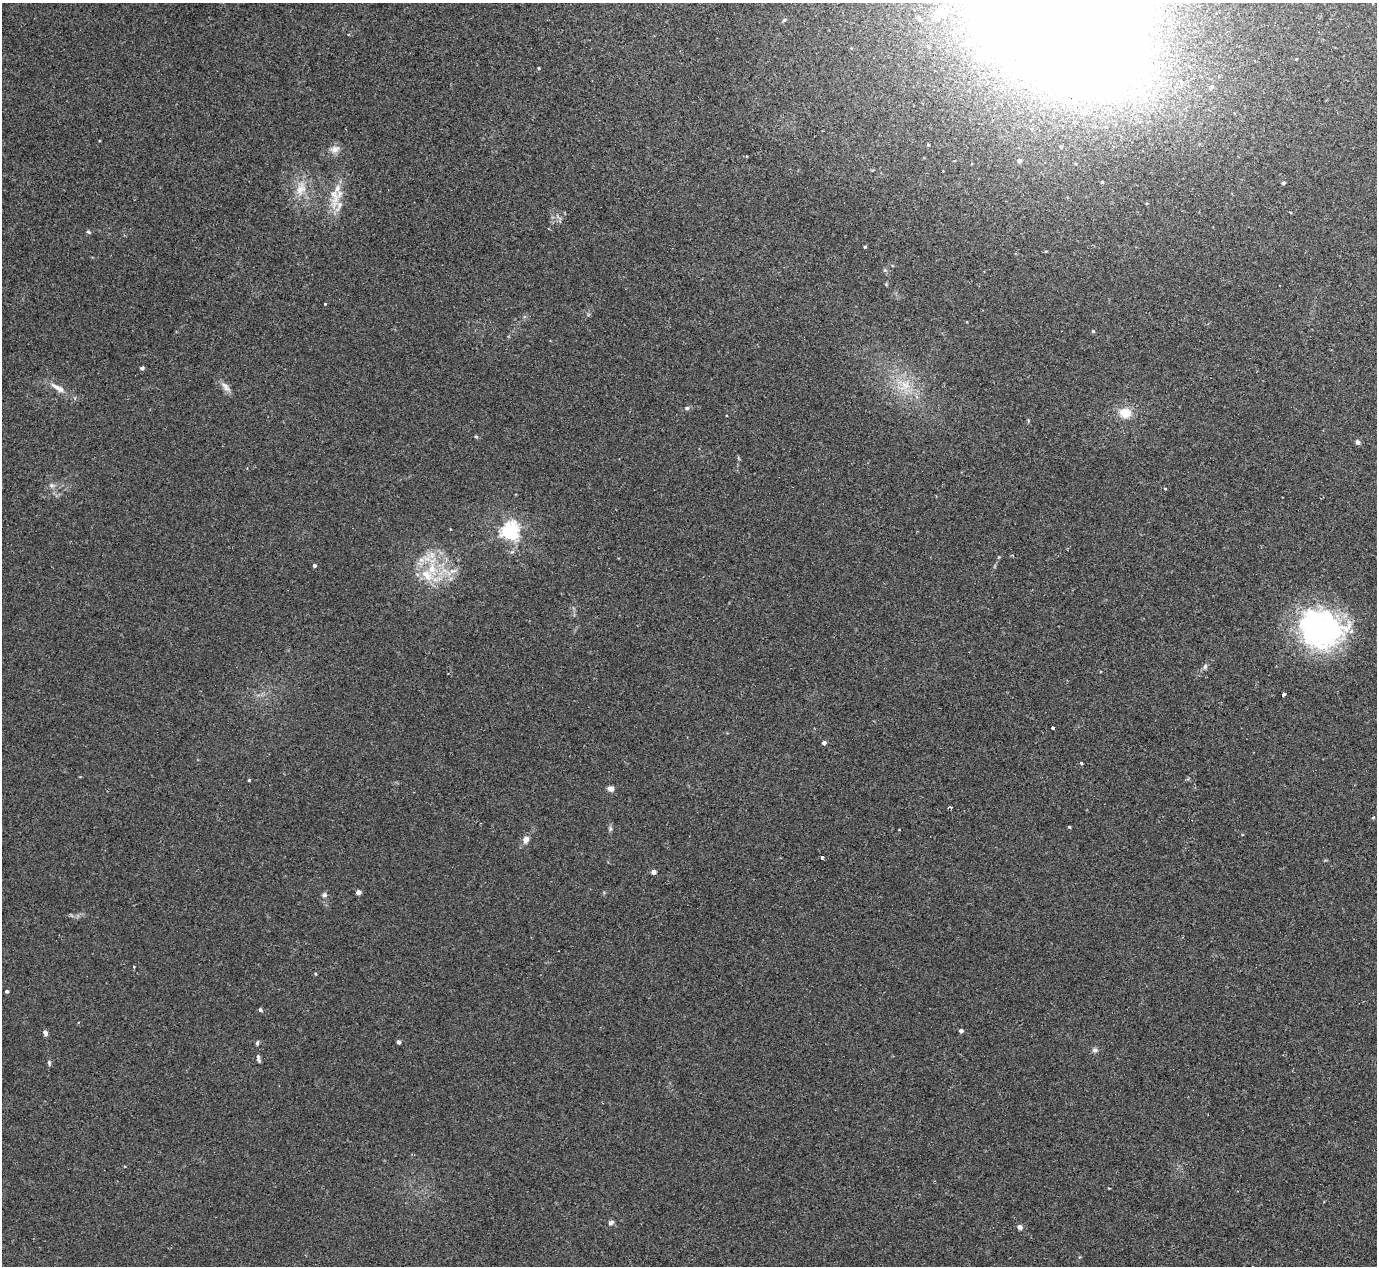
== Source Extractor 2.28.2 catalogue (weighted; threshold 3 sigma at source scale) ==
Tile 10 of 4 x 4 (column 2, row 3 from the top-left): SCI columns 1416-2790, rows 1447-2710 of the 5567 x 5545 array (HDU 1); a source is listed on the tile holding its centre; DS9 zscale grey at full resolution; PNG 1379 x 1268 px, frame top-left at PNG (2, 3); no overlay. Shown black and unused: <1% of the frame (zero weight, under 2 of 3 exposures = <1% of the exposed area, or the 3 px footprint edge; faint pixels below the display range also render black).
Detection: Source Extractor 2.28.2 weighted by HDU 2 'WHT'; one run over the whole footprint, this tile lists its part. Background 0.0497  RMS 0.0076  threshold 0.0343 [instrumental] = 3 sigma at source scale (4.5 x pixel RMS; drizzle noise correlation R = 1.50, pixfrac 1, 0.05/0.05 arcsec/px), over >= 5 px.
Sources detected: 61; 1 inside a brighter object's white glare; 4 cosmic-ray / hot-pixel residue — not listed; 1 inside a brighter listed object's ellipse — not listed separately; the other 55 listed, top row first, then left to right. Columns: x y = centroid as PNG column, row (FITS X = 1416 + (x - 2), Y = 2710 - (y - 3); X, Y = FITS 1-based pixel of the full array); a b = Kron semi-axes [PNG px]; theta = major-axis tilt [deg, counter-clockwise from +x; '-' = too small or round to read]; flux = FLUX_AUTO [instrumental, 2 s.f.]
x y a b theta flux
939 13 16 10 40 6.4
1143 14 24 15 24 34
784 20 5 4 - 1.2
1153 50 14 8 -60 9.3
538 68 3 3 - 0.73
1061 147 4 3 - 0.85
334 149 12 8 16 5
1019 161 5 5 - 2.4
1283 183 4 4 - 1.5
301 189 21 13 64 13
335 198 36 12 89 17
88 232 6 4 -30 0.95
865 246 3 3 - 0.88
1093 331 5 5 - 0.94
142 368 4 4 - 1.8
905 385 16 8 -34 9.3
226 387 16 7 -51 4.1
58 388 23 7 -31 7.6
687 408 6 5 - 1.4
1125 413 14 12 -2 12
476 437 5 4 - 0.87
1357 442 5 5 - 2.5
51 485 7 7 - 2.3
1165 489 4 3 - 0.56
510 531 6 6 - 320
314 565 4 3 - 1.8
453 571 13 4 -5 3.3
427 575 20 13 -49 16
1321 632 51 43 23 140
1205 666 7 5 72 1.9
1283 694 3 3 - 3
1052 728 3 3 - 5
824 743 5 4 - 2.1
1081 763 3 3 - 2.7
249 780 4 3 - 0.69
611 789 7 6 - 3.5
1373 818 5 3 - 0.68
1069 827 4 3 - 0.73
610 829 6 5 - 1.3
526 839 8 6 57 4.4
822 857 3 3 - 3.5
653 872 4 4 - 4.8
358 892 4 4 - 4.8
324 895 7 6 - 1.8
7 991 4 3 - 1.2
260 1010 4 4 - 1.6
961 1031 4 4 - 2.3
45 1033 7 5 -77 2.2
399 1042 4 4 - 3
257 1043 7 4 77 1.1
1095 1050 8 5 0 2.1
258 1057 6 5 - 1.5
49 1063 8 4 -83 1.4
611 1222 7 5 27 1.9
1020 1227 4 4 - 4.7